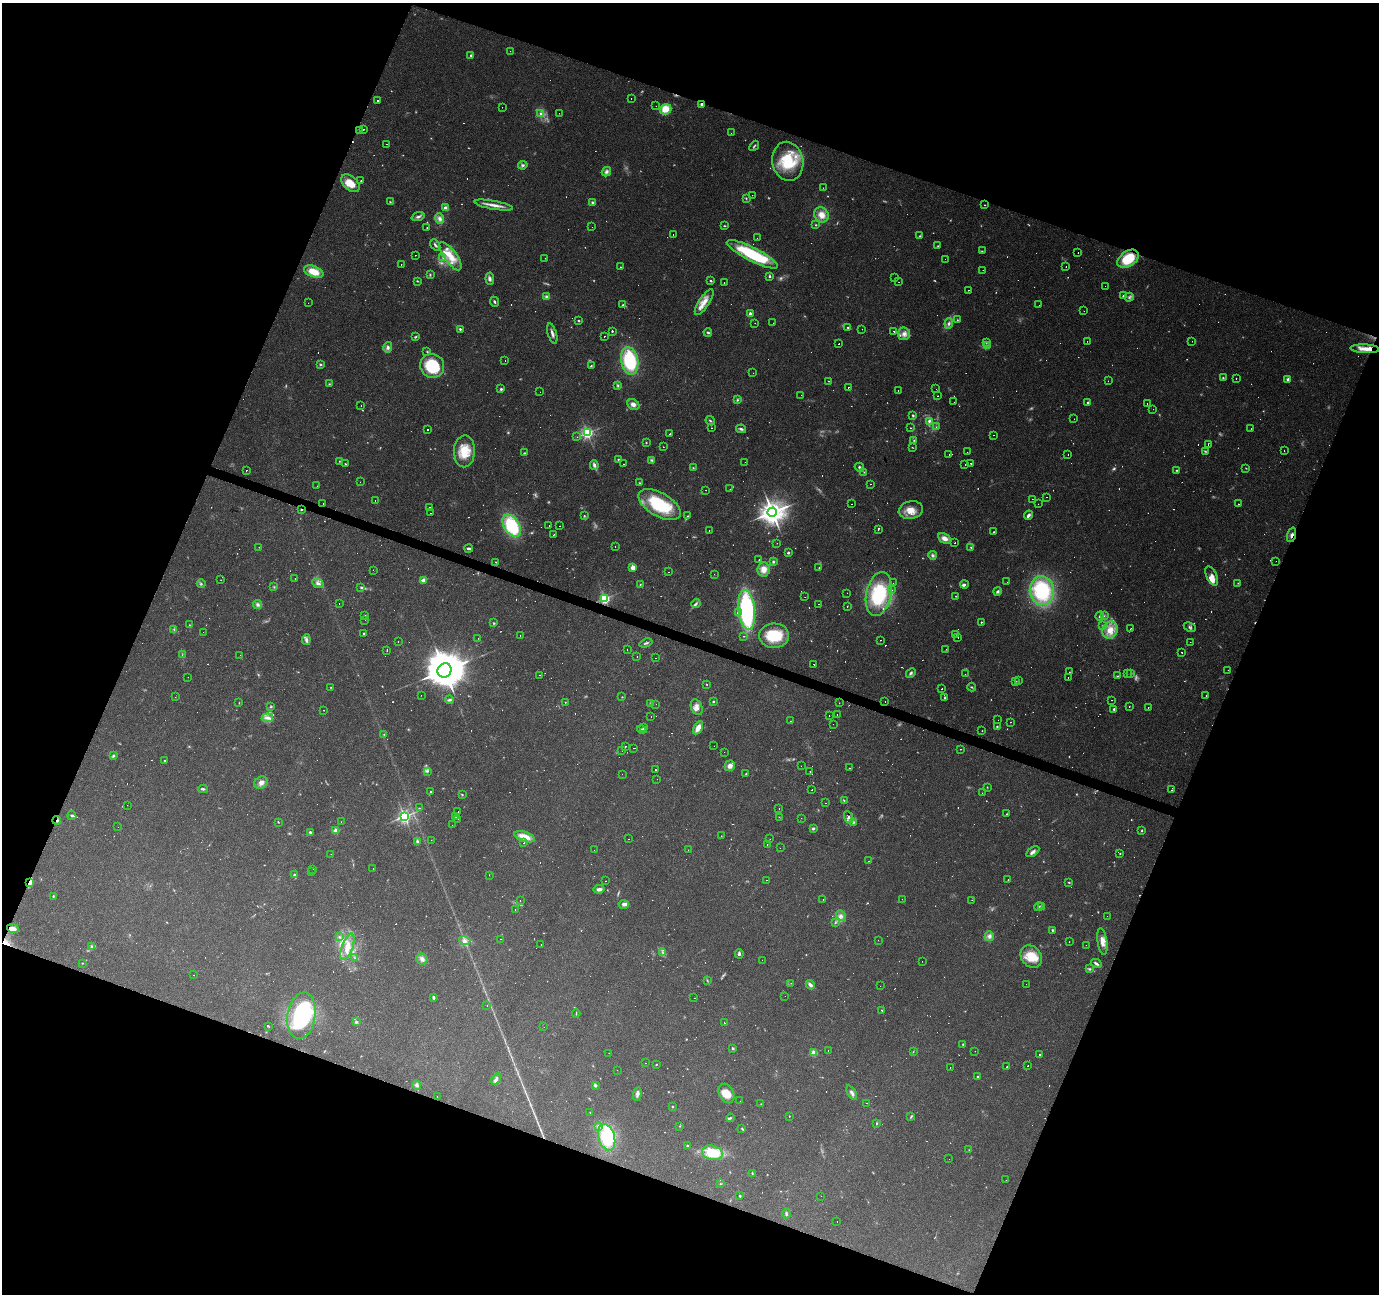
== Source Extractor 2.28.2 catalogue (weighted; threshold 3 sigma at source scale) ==
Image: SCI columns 1-5506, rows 208-5374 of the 5510 x 5647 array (HDU 1 of 3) = the unmasked area's bounding box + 8 px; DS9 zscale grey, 4 x 4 block average (1 PNG px = mean of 4 x 4 image px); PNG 1381 x 1296 px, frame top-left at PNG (2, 3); each listed source drawn as its Kron ellipse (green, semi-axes under 4 px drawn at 4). Shown black and unused: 41% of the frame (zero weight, under 3 of 4 exposures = <1% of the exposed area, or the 3 px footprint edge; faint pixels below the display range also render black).
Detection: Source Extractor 2.28.2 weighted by HDU 2 'WHT'. Background 0.0565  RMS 0.0043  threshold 0.0191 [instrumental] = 3 sigma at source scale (4.5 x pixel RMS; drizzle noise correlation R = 1.50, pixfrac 1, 0.0396/0.0396 arcsec/px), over >= 5 px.
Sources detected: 1079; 119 too faint to see at this stretch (4 x 4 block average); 2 inside a brighter object's white glare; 174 cosmic-ray / hot-pixel residue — neither listed nor drawn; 13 coinciding with a brighter row at this scale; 34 inside a brighter listed object's ellipse — not listed separately; of the other 737, all 500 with FLUX_AUTO >= 1.2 (the completeness limit of this list) listed and drawn (237 fainter detections not listed), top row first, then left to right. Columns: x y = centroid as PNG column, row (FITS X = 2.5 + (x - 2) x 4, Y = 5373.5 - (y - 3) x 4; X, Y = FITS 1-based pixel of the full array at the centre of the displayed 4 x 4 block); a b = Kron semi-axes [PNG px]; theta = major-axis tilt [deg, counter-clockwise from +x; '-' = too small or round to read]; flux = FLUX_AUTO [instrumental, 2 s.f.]
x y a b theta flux
510 51 2 2 - 6.2
471 55 3 3 - 3.2
631 98 2 2 - 1.7
378 100 2 2 - 2.3
702 104 4 2 - 5.3
656 106 2 2 - 1.6
502 107 2 2 - 1.7
666 109 6 5 - 50
541 113 4 4 - 7.1
559 113 2 2 - 1.4
363 129 2 2 - 11
360 130 2 2 - 34
731 133 2 2 - 1.9
387 144 2 2 - 1.7
754 146 6 2 48 3.5
788 161 20 15 -79 120
523 165 5 3 - 5.7
606 172 5 4 - 9.2
361 180 2 2 - 2.7
350 183 11 6 -44 41
823 188 2 2 - 1.3
752 195 2 2 - 6.2
746 198 3 2 - 2.4
390 202 4 2 - 2.2
592 203 3 3 - 4.5
494 205 19 3 -10 21
985 205 2 2 - 1.3
445 208 4 3 - 8.8
821 215 8 7 - 28
418 217 7 3 18 7.3
439 218 5 4 - 10
816 225 2 2 - 2.2
724 226 3 2 - 2.4
592 227 2 2 - 5.5
427 228 2 2 - 3.8
673 235 2 2 - 2.1
920 236 3 2 - 2.8
757 238 2 2 - 2.3
435 245 6 2 -51 5.5
938 246 2 2 - 1.4
982 251 3 2 - 1.6
1078 253 2 2 - 1.4
752 254 28 7 -27 200
415 255 2 2 - 2.8
450 256 17 6 -54 49
443 257 3 3 - 3.7
545 258 2 2 - 2.3
945 259 2 2 - 1.8
1128 259 12 7 34 95
401 264 2 2 - 1.6
621 267 2 2 - 1.5
1066 267 2 2 - 3.1
983 270 2 2 - 1.5
314 272 10 5 -21 46
430 275 3 2 - 2.4
770 276 3 2 - 4
894 278 2 2 - 5.2
490 279 6 4 -84 8.8
417 281 3 2 - 2.2
711 281 3 2 - 2.8
724 282 2 2 - 7.2
899 282 2 2 - 2.7
1105 286 2 2 - 1.2
969 290 2 2 - 1.6
1123 296 4 2 - 4.3
547 297 4 3 - 7.7
1129 297 4 3 - 5.1
495 302 5 2 - 4.3
704 302 15 5 57 27
308 303 2 2 - 2.2
623 305 4 2 - 3.4
1039 305 2 2 - 4.6
1084 311 2 2 - 1.4
750 314 2 2 - 24
957 320 2 2 - 1.7
579 321 2 2 - 2.4
755 323 2 2 - 2.6
773 323 2 2 - 1.6
949 323 5 3 - 7.1
848 327 3 2 - 2.6
460 329 2 2 - 4.8
862 329 2 2 - 4.5
612 331 2 2 - 3.4
894 331 2 2 - 3
708 332 4 2 - 4.1
552 334 10 3 -73 10
904 334 6 6 - 16
604 336 2 2 - 4.5
415 337 4 2 - 3.3
1087 341 2 2 - 1.5
1192 341 2 2 - 3.9
986 343 3 2 - 2.2
839 344 2 2 - 3
988 345 3 3 - 3.9
388 347 5 4 - 6.7
1365 349 14 4 -3 26
427 352 2 2 - 2
505 360 2 2 - 1.6
630 361 14 8 -80 190
321 364 3 2 - 4.2
432 366 12 11 - 130
591 366 3 2 - 2.4
753 373 2 2 - 2.1
1223 378 4 2 - 2.2
1236 379 2 2 - 5.9
1288 379 2 2 - 9.5
829 381 2 2 - 1.6
1108 381 2 2 - 5.6
329 384 3 2 - 2.4
618 385 2 2 - 2.9
848 387 2 2 - 5.8
501 389 2 2 - 8
936 389 2 2 - 1.3
898 390 2 2 - 2.3
540 392 2 2 - 1.2
801 395 2 2 - 1.4
938 396 2 2 - 2.1
737 400 4 3 - 3.6
954 402 2 2 - 1.9
1088 402 2 2 - 3.5
1147 403 2 2 - 3
633 404 6 5 - 14
361 406 2 2 - 2.4
1153 409 2 2 - 1.2
913 415 3 2 - 3.8
1074 419 2 2 - 13
710 421 5 2 - 4.3
929 421 3 2 - 6
936 427 2 2 - 1.9
711 428 2 2 - 2.6
910 428 2 2 - 20
428 429 2 2 - 8.5
741 429 5 3 - 5.7
1251 429 2 2 - 1.8
587 433 3 3 - 330
670 434 2 2 - 150
993 435 2 2 - 2.8
577 437 2 2 - 2.1
914 440 2 2 - 1.9
646 442 3 2 - 1.7
1208 444 2 2 - 3.5
663 447 2 2 - 2.9
912 447 3 2 - 1.4
464 451 16 10 87 63
1205 451 4 2 - 2.4
1284 451 2 2 - 2.7
967 452 2 2 - 1.6
524 453 4 2 - 2.4
949 455 2 2 - 7.3
1068 455 2 2 - 1.7
618 459 2 2 - 3.1
652 460 4 3 - 4
339 461 2 2 - 1.5
745 462 2 2 - 1.5
971 463 2 2 - 3.6
345 464 3 2 - 1.7
623 464 2 2 - 4.2
594 465 5 3 - 8.1
965 465 2 2 - 4.1
859 467 5 3 - 4.6
693 468 3 2 - 1.8
1246 468 3 2 - 1.3
246 470 2 2 - 12
1177 470 3 2 - 2.3
864 472 2 2 - 1.5
360 482 2 2 - 5
639 483 2 2 - 1.6
870 484 2 2 - 2.4
317 486 2 2 - 1.8
730 489 2 2 - 8.1
706 490 2 2 - 1.8
1046 497 2 2 - 2.5
1032 499 2 2 - 1.4
375 500 2 2 - 1.2
323 503 2 2 - 2.2
851 504 2 2 - 2.9
1038 504 2 2 - 8.7
1239 504 2 2 - 11
660 505 23 11 -30 160
430 508 2 2 - 4
302 509 2 2 - 2.7
911 510 12 9 12 33
772 512 5 4 - 2000
430 513 2 2 - 3.4
584 515 3 2 - 2.6
1028 515 5 3 - 6.6
687 516 2 2 - 1.4
512 526 12 7 -57 200
549 526 2 2 - 2.4
560 526 2 2 - 4.2
878 530 2 2 - 2.9
709 531 2 2 - 2
994 532 2 2 - 1.8
554 534 2 2 - 1.5
1292 535 7 2 73 6.6
945 538 7 5 -31 16
777 543 2 2 - 1.6
954 543 2 2 - 3.3
615 546 2 2 - 3.3
259 547 2 2 - 1.4
971 547 3 2 - 2.6
469 548 4 2 - 7.9
788 553 2 2 - 7.6
932 555 4 3 - 5.5
759 560 2 2 - 1.2
1276 561 2 2 - 1.8
496 562 2 2 - 1.6
773 562 3 3 - 4.2
633 567 2 2 - 55
819 567 2 2 - 5.2
764 569 7 6 - 27
373 570 2 2 - 1.3
669 572 2 2 - 3.8
714 574 2 2 - 1.3
1212 576 10 5 -65 15
295 579 2 2 - 3.8
221 580 2 2 - 2.7
423 580 3 3 - 12
1007 582 2 2 - 1.4
318 583 6 3 -25 9
893 583 2 2 - 1.3
1238 583 2 2 - 1.6
201 584 4 2 - 3.1
640 584 2 2 - 2
964 584 4 3 - 4.4
274 587 2 2 - 1.7
361 588 3 2 - 2.8
892 590 2 2 - 1.7
997 591 4 3 - 4.9
1042 591 14 12 -81 220
847 593 2 2 - 1.7
879 594 22 12 78 190
956 596 2 2 - 1.4
805 597 2 2 - 2.1
605 598 2 2 - 350
696 603 4 2 - 4.4
258 604 5 4 - 7.1
339 604 2 2 - 7.1
819 604 2 2 - 5.4
847 606 2 2 - 8.4
747 610 20 8 -83 420
738 613 3 3 - 5.8
365 615 3 2 - 2.2
1100 616 4 2 - 3.6
1104 616 2 2 - 1.5
365 620 2 2 - 1.6
981 622 2 2 - 2.7
494 623 3 2 - 2
189 625 2 2 - 2.3
1102 626 2 2 - 1.4
1190 627 6 3 -26 5.4
1131 628 2 2 - 1.6
174 629 3 2 - 2.7
1110 630 9 7 59 36
203 632 2 2 - 1.5
364 633 2 2 - 2.4
956 634 2 2 - 3.7
520 635 2 2 - 6.7
744 636 2 2 - 4.3
774 636 15 12 3 96
958 637 2 2 - 3
478 638 2 2 - 2
306 640 5 3 - 7.7
880 640 2 2 - 6.4
398 641 2 2 - 2.5
1190 642 2 2 - 4.8
646 643 7 2 17 4.4
946 649 2 2 - 4.3
387 650 2 2 - 1.8
627 650 2 2 - 1.9
1182 652 2 2 - 5.6
182 655 2 2 - 1.3
240 655 2 2 - 2.3
637 657 2 2 - 6.7
655 658 2 2 - 1.7
814 664 2 2 - 5.8
444 670 7 6 - 11000
1228 670 2 2 - 1.6
1069 672 2 2 - 2.7
911 673 5 3 - 5.3
1131 673 3 2 - 2
965 674 2 2 - 1.3
1127 674 2 2 - 1.3
540 675 2 2 - 6.5
1117 676 3 2 - 2.3
188 677 2 2 - 2
1068 677 2 2 - 5.7
1015 681 2 2 - 1.6
1018 681 2 2 - 1.8
707 684 2 2 - 1.5
331 687 2 2 - 1.3
972 687 4 2 - 3.2
942 689 2 2 - 3
421 695 2 2 - 1.9
1206 696 2 2 - 1.4
175 697 2 2 - 4.4
622 697 2 2 - 1.5
944 698 3 2 - 2.1
449 700 4 2 - 4.8
1111 700 2 2 - 3.4
713 701 2 2 - 3.3
885 701 2 2 - 1.9
565 702 2 2 - 1.3
239 703 3 2 - 1.2
651 703 2 2 - 1.8
839 703 2 2 - 2.8
656 704 2 2 - 1.6
1129 706 2 2 - 2.7
270 707 3 2 - 2.6
697 707 8 5 -66 15
1148 707 2 2 - 4.5
1114 709 2 2 - 4.5
324 710 2 2 - 4.5
837 715 2 2 - 2
829 716 2 2 - 1.7
651 717 2 2 - 2.3
267 718 6 3 6 11
998 720 2 2 - 3.7
790 721 2 2 - 2.1
1011 722 2 2 - 2.9
833 724 2 2 - 8.2
997 726 3 2 - 2.2
643 728 3 2 - 2.6
698 728 7 3 59 26
642 729 5 2 - 4.5
982 731 2 2 - 1.4
384 734 3 2 - 1.6
626 746 2 2 - 8.7
714 746 2 2 - 4.4
633 748 2 2 - 2.8
961 749 2 2 - 28
622 751 2 2 - 2.6
724 752 2 2 - 10
113 756 4 3 - 3.7
164 761 2 2 - 2.4
730 766 5 5 - 13
801 766 2 2 - 3.3
849 768 2 2 - 3.1
655 770 2 2 - 2.6
427 771 3 2 - 3.6
810 772 2 2 - 2.7
622 774 2 2 - 1.2
746 774 2 2 - 2.1
657 779 2 2 - 1.4
261 783 7 5 30 14
987 787 2 2 - 1.4
203 789 5 2 - 5.4
812 790 2 2 - 2.5
1172 790 2 2 - 2
431 792 2 2 - 2.1
982 793 2 2 - 1.7
462 794 3 2 - 2
844 800 2 2 - 1.8
825 803 2 2 - 2
127 805 2 2 - 6.1
419 808 2 2 - 1.4
779 808 2 2 - 1.4
458 812 2 2 - 5.5
1007 814 2 2 - 1.8
72 816 4 2 - 4.4
404 816 3 2 - 710
456 817 2 2 - 3
779 817 2 2 - 1.6
848 817 6 4 -66 8.3
801 818 2 2 - 1.7
458 819 2 2 - 9.7
57 820 4 2 - 4.2
278 822 3 2 - 1.4
341 822 2 2 - 1.4
853 822 3 3 - 3.5
452 825 2 2 - 1.3
118 827 2 2 - 2.6
813 828 3 3 - 4
1142 830 3 2 - 2.4
336 831 2 2 - 75
310 832 3 2 - 5.7
721 836 2 2 - 3.6
524 837 10 5 -17 34
629 839 2 2 - 1.3
770 839 2 2 - 1.3
431 840 2 2 - 1.4
417 841 3 3 - 4
524 843 2 2 - 11
767 845 2 2 - 2.8
780 848 2 2 - 12
594 850 2 2 - 7.6
688 850 2 2 - 1.5
1033 852 7 3 35 8.3
1120 853 2 2 - 1.6
331 854 2 2 - 1.2
869 861 2 2 - 2
373 868 2 2 - 3.4
313 869 2 2 - 1.8
311 872 2 2 - 1.2
294 875 2 2 - 3.9
489 875 2 2 - 9.8
766 880 2 2 - 3.9
1008 880 2 2 - 1.8
606 881 2 2 - 2.1
30 882 4 3 - 16
1069 882 2 2 - 2.3
599 889 5 3 - 12
53 896 3 2 - 2.2
823 899 2 2 - 9
902 899 2 2 - 3.1
972 900 2 2 - 4.2
520 901 2 2 - 1.4
624 904 5 4 - 11
1039 907 4 2 - 2.6
1042 907 4 2 - 2.8
515 909 2 2 - 2.3
841 916 5 3 - 8
1107 916 2 2 - 1.7
835 922 3 2 - 2.5
13 929 6 3 -20 15
1052 930 3 2 - 2.6
989 936 5 5 - 8.9
339 937 2 2 - 1.3
500 939 2 2 - 1.5
465 940 6 3 -16 7.3
878 940 2 2 - 1.4
1102 941 13 5 -81 23
1069 942 2 2 - 1.2
541 944 2 2 - 5.3
1086 945 2 2 - 1.7
92 946 4 3 - 3.9
347 947 14 5 70 32
663 953 4 2 - 3.3
739 954 5 3 - 6.5
1031 956 12 9 -51 58
355 958 3 2 - 2.1
422 959 6 5 - 12
762 960 2 2 - 6.3
922 961 2 2 - 1.8
82 963 2 2 - 3.3
1096 963 5 3 - 6.7
1090 969 4 3 - 3.7
194 975 2 2 - 1.3
707 980 2 2 - 1.8
791 983 2 2 - 4.7
1026 984 2 2 - 1.8
810 985 5 3 - 10
880 986 2 2 - 1.2
785 996 2 2 - 2.6
433 997 4 2 - 5
694 998 2 2 - 6.1
487 1005 2 2 - 2.2
881 1010 3 2 - 1.4
576 1013 4 2 - 1.8
301 1016 23 14 81 230
356 1022 3 3 - 4.1
724 1023 2 2 - 19
268 1026 3 2 - 2.2
544 1027 2 2 - 1.7
963 1044 2 2 - 2.3
732 1048 3 3 - 3.4
828 1050 2 2 - 5.9
913 1051 3 2 - 1.4
975 1051 2 2 - 1.3
609 1053 2 2 - 8.9
814 1053 2 2 - 77
1040 1054 2 2 - 2.4
646 1063 2 2 - 1.4
656 1065 2 2 - 1.7
1028 1066 2 2 - 5.5
950 1067 2 2 - 2.4
1007 1067 2 2 - 6.4
617 1070 2 2 - 2.3
977 1077 2 2 - 3.3
496 1079 6 3 53 7.5
417 1085 5 4 - 6.2
595 1085 3 2 - 9.8
727 1093 10 7 -63 34
852 1093 8 3 -62 8.8
637 1094 7 3 79 7.9
437 1096 2 2 - 1.3
740 1101 2 2 - 1.5
867 1103 2 2 - 1.4
761 1104 2 2 - 1.4
672 1106 2 2 - 2.3
590 1112 2 2 - 1.9
789 1116 2 2 - 1.4
911 1116 3 2 - 3.2
730 1118 4 2 - 3.6
876 1123 3 2 - 1.9
598 1126 3 3 - 4.9
680 1126 2 2 - 1.4
742 1128 3 2 - 2.3
607 1137 13 8 -73 130
687 1146 2 2 - 5.3
969 1150 2 2 - 1.4
712 1153 10 7 -14 91
949 1159 2 2 - 2.3
752 1173 3 2 - 2.7
1006 1180 2 2 - 1.5
720 1184 2 2 - 1.4
740 1196 2 2 - 4.5
821 1196 2 2 - 1.5
786 1214 5 2 - 5.4
837 1222 2 2 - 2.1
Overlapping masked pixels (flux is a lower limit): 5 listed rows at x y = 702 104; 302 509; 1292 535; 57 820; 30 882
Diffuse or blended objects may show on this block-average render without a row.